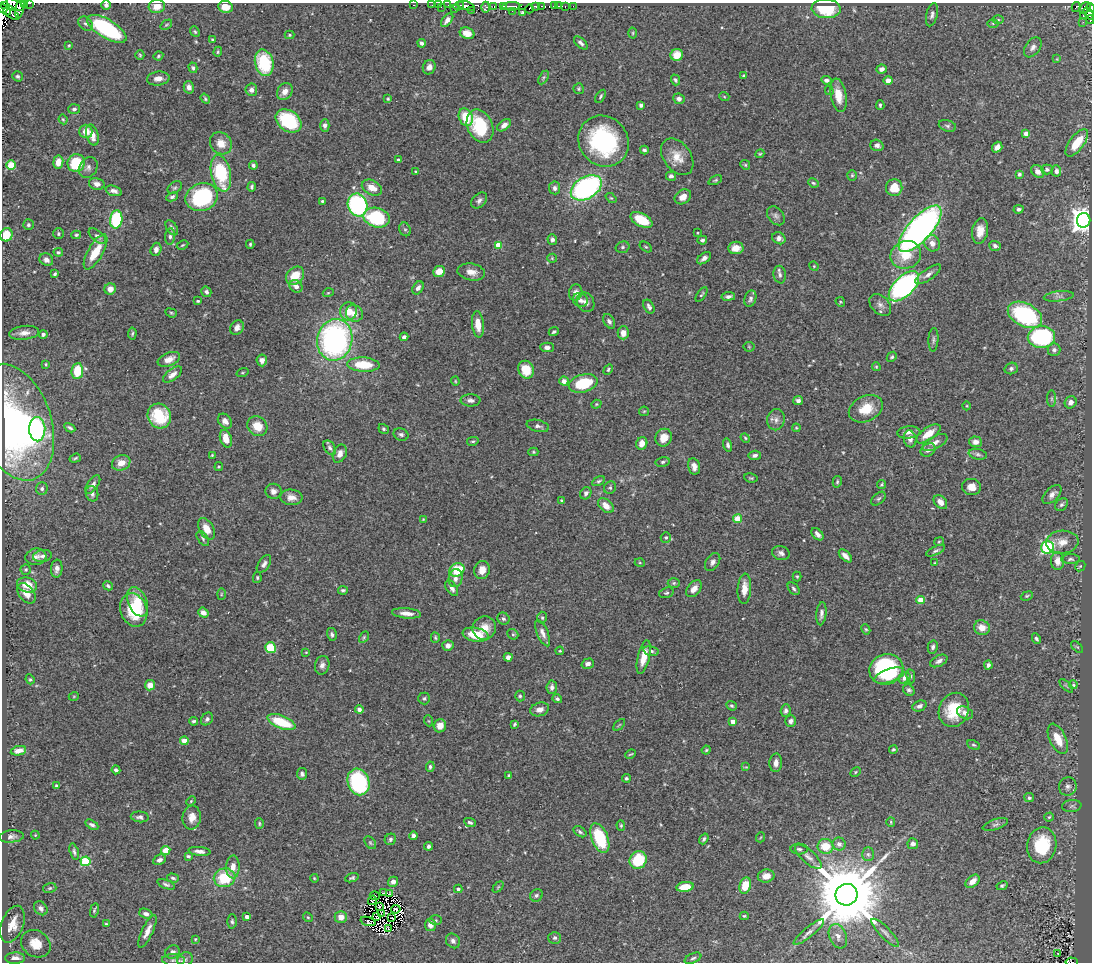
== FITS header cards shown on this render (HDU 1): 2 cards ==
NAXIS1  =                 1090
NAXIS2  =                  960

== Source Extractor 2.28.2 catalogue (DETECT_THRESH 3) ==
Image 1090 x 960 px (HDU 1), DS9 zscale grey, 1 PNG px = 1 image px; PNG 1094 x 964 px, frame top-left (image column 1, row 960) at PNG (2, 3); each listed source drawn as its Kron ellipse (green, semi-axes under 4 px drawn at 4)
Background 0.449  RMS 0.024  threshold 0.0734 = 3 sigma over >= 5 px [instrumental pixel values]
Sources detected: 529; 12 with non-positive FLUX_AUTO (blend fragments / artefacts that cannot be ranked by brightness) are neither listed nor drawn; of the other 517, the 500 brightest by FLUX_AUTO listed and drawn (17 fainter detections omitted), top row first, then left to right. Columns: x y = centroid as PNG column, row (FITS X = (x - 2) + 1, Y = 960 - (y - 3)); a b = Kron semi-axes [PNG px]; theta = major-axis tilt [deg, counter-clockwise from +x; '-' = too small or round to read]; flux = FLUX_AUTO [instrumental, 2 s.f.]
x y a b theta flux
29 3 2 2 - 7.9
15 4 9 4 -32 140
25 4 4 3 - 11
4 5 3 2 - 28
106 5 5 5 - 4.5
414 5 3 2 - 9.3
432 5 2 2 - 3.6
438 5 3 2 - 5.5
448 5 2 2 - 3.2
157 6 8 6 9 18
459 6 5 2 - 38
466 6 9 3 -18 37
503 6 2 2 - 9.2
511 6 9 3 1 15
535 6 3 2 - 38
542 6 3 2 - 30
554 6 3 2 - 4.5
559 6 3 2 - 9.9
565 6 3 2 - 14
573 6 2 2 - 1.9
226 7 7 6 - 21
441 7 4 2 - 8.4
486 7 5 3 - 18
494 7 4 3 - 18
1076 7 5 3 - 26
1085 8 6 5 - 160
1090 8 4 2 - 110
3 9 4 3 - 140
20 9 10 4 78 76
454 9 3 2 - 19
529 9 4 2 - 13
826 9 14 9 -4 70
472 10 2 2 - 3
7 11 4 3 - 58
512 11 2 2 - 18
523 12 4 3 - 2.5
1089 13 7 4 -55 70
12 14 7 3 -31 45
932 15 12 5 76 5.7
1083 15 3 3 - 11
447 20 8 4 52 7.8
998 20 6 4 1 2.6
1090 20 4 3 - 21
1083 22 3 2 - 3.6
993 23 6 4 1 2.1
85 24 8 6 -44 4.6
166 25 6 3 35 2
107 29 22 9 -31 150
195 32 6 4 -50 2.3
467 33 7 5 -20 18
633 33 5 3 - 1.6
290 35 5 4 - 2.2
212 39 4 3 - 1.7
422 43 4 3 - 4.8
581 43 8 4 -42 5.3
69 45 3 2 - 1.7
1033 47 11 7 55 7.6
218 52 5 4 - 2
140 55 4 4 - 2.1
677 55 6 6 - 26
158 56 5 3 - 2.2
1057 59 4 4 - 1.5
264 63 13 9 -76 85
429 67 7 6 - 8.2
193 68 5 4 - 3.5
882 69 5 4 - 6.7
744 75 4 3 - 2.1
18 76 5 5 - 3.2
544 77 7 4 59 2.9
158 79 11 7 6 11
675 80 5 4 - 3.2
826 80 5 4 - 5.5
888 81 4 4 - 10
189 87 6 5 - 7.2
579 89 5 5 - 2.5
251 90 6 6 - 6.3
285 91 9 7 56 12
829 91 4 4 - 2
838 95 17 8 -80 25
601 96 7 3 57 2.6
724 96 5 3 - 1.6
205 99 5 3 - 2.3
388 99 4 3 - 1.8
679 99 6 5 - 6.9
641 105 4 4 - 4.8
880 105 5 3 - 2.8
74 109 6 5 - 3.9
466 117 9 6 -69 46
63 119 5 3 - 2
288 121 14 10 -36 110
325 125 6 4 -89 7.3
504 125 8 5 38 9
480 126 17 12 -65 85
947 126 9 5 -17 4.1
86 131 6 6 - 17
1026 134 4 4 - 18
92 135 11 6 -74 18
603 141 26 24 -49 230
221 143 12 10 -45 18
1077 143 16 7 53 42
877 145 6 5 - 6.4
997 147 6 4 53 9.5
644 150 4 3 - 3.7
760 154 4 4 - 1.8
677 157 20 13 -54 27
398 160 3 3 - 2.5
58 162 6 5 - 21
76 163 9 8 - 69
11 165 5 4 - 69
253 165 4 4 - 4.3
745 165 5 4 - 2.3
88 167 11 8 57 7.8
1047 169 5 5 - 3.2
1038 171 7 5 -40 9.8
1056 171 5 5 - 5.7
416 172 3 3 - 2.4
221 173 18 9 -78 110
1019 174 3 3 - 4.8
852 175 5 4 - 2.4
671 176 5 4 - 5.2
715 180 7 4 25 2.4
813 183 5 3 - 2.3
97 184 8 6 -13 9.3
252 187 4 3 - 2.9
175 188 8 5 37 3.5
372 188 11 7 -26 20
555 188 6 5 - 6
586 188 17 11 31 320
894 188 8 8 - 36
114 191 8 5 -18 7.4
172 197 6 4 26 3.7
202 197 16 13 22 160
683 197 9 6 34 13
611 198 6 4 -42 2.2
479 200 9 6 45 5.9
322 201 4 3 - 2.3
358 205 11 9 -72 230
1018 209 5 4 - 4.4
776 216 10 7 -51 6.1
377 218 13 9 -16 120
116 219 9 6 83 140
642 220 12 6 -28 54
1084 220 7 6 - 1700
28 225 5 5 - 3.6
172 228 8 5 -57 5
405 229 7 5 -66 3.3
920 229 29 11 48 810
980 231 13 8 82 19
697 233 3 2 - 1.5
58 234 5 5 - 2.9
6 235 7 6 - 38
76 235 5 4 - 2.6
97 236 10 5 -39 6.1
170 236 8 5 85 4.6
779 238 7 5 -29 8.9
552 239 5 5 - 4.5
702 240 5 4 - 4
932 243 8 7 - 10
250 244 4 3 - 2.1
182 245 6 4 27 2.1
498 245 4 4 - 26
995 246 6 5 - 5
623 247 7 5 16 3.3
646 247 7 4 -35 2.4
736 248 7 6 - 17
156 249 7 5 73 8.6
58 252 5 4 - 2.4
95 252 20 7 60 42
906 255 16 13 23 42
552 258 5 4 - 1.9
704 258 8 5 36 6.8
46 260 7 6 - 7.6
814 266 5 4 - 1.8
439 271 6 5 - 20
471 272 14 8 -10 14
55 274 4 3 - 3
928 274 15 5 35 8.2
780 275 9 6 -81 5.1
295 276 10 8 45 30
296 286 7 6 - 8.7
904 286 19 10 44 410
418 288 7 5 56 7.2
110 289 6 5 - 12
206 292 5 4 - 5
576 292 8 6 73 9.4
328 293 5 3 - 1.8
701 295 8 4 56 2.9
728 296 7 4 8 5.3
1059 296 15 5 7 6.7
750 299 8 6 72 5.5
580 300 8 6 -28 7.7
198 301 4 3 - 2.3
585 302 10 8 -59 8.6
840 302 5 4 - 1.9
880 305 13 8 -45 9.5
649 307 7 5 -61 5
348 311 9 8 - 22
171 313 6 4 -21 2.3
354 313 9 8 - 12
1025 315 18 11 -27 190
609 321 8 5 -58 5.6
478 324 13 6 -84 22
237 328 7 6 - 9.1
554 332 5 4 - 2.9
24 333 15 7 7 12
132 333 6 4 86 2.6
623 333 6 5 - 13
43 334 4 4 - 5.3
404 337 4 4 - 5
1041 337 14 11 2 210
335 340 21 17 77 430
933 340 12 5 88 4.2
547 347 7 5 -2 5.9
749 347 5 5 - 2.2
1054 350 6 6 - 4.6
892 357 6 4 44 3.2
169 359 12 6 22 15
262 360 6 5 - 7.2
46 364 3 3 - 1.9
363 365 16 7 -2 50
876 367 4 3 - 2
1011 368 7 5 18 4.2
608 369 6 4 60 2.2
526 370 9 8 - 37
77 371 8 6 82 54
242 373 6 3 18 1.7
172 375 11 5 38 9.9
455 381 4 4 - 1.6
564 381 4 4 - 11
583 383 15 9 15 71
1052 399 8 4 -90 3.2
470 400 10 6 -1 6.3
798 401 5 4 - 5.8
1071 402 6 5 - 7.3
596 404 5 4 - 1.9
967 406 4 3 - 1.3
866 409 18 12 25 35
644 411 5 4 - 1.7
159 416 13 11 -56 77
776 420 10 9 - 8.9
225 421 8 6 -51 8.3
15 422 60 36 -72 490
257 426 10 9 - 26
538 426 11 6 -13 6.3
70 428 6 3 -28 3.5
796 428 4 3 - 1.8
37 429 12 8 -88 110
384 429 5 4 - 2.6
909 432 11 6 4 8
928 434 14 6 35 25
401 435 8 6 -22 4.2
664 438 9 8 - 21
745 438 5 4 - 1.9
226 439 9 5 -73 22
910 439 8 6 -79 7.5
473 441 6 4 13 2.5
935 442 13 6 27 8.9
975 442 6 5 - 10
642 443 6 5 - 15
728 445 6 4 -74 4.6
330 448 8 5 -58 4.8
928 450 8 6 34 6.5
533 452 5 4 - 2.3
340 454 9 6 65 9.1
978 454 9 5 -12 4.7
212 455 3 2 - 1.5
755 455 6 4 9 5.1
75 458 6 3 20 2.2
663 462 7 5 12 3.3
121 463 9 7 21 19
694 466 8 6 -77 10
219 467 4 4 - 2
751 478 7 4 -10 2.4
599 481 7 4 32 3.1
837 482 6 4 76 2.4
93 485 10 5 56 8
881 485 5 3 - 2.1
971 487 9 8 - 15
610 488 6 5 - 3.5
42 489 6 6 - 3.8
273 491 8 7 - 7.6
586 493 6 5 - 5.2
92 494 7 6 - 6
1052 494 12 6 45 9.6
291 497 11 8 -5 11
878 499 8 5 43 3.4
561 500 3 2 - 1.8
940 502 8 6 -50 11
1061 505 7 5 43 3.8
606 506 9 6 -41 17
423 519 4 4 - 1.5
737 519 4 4 - 36
206 529 12 7 -60 20
817 534 7 4 -48 7
666 537 5 5 - 2.8
203 538 8 5 -55 3.4
939 542 5 3 - 1.7
1062 542 16 11 5 19
1048 547 6 6 - 170
936 551 10 4 25 3.9
781 553 9 7 -16 6.2
42 556 9 6 9 5.9
845 556 8 4 -44 9.4
36 557 10 8 7 7.7
1070 559 9 5 1 3.7
1057 561 9 6 89 14
713 562 10 6 57 6.7
640 563 5 3 - 1.7
935 563 4 4 - 1.4
264 564 10 5 55 5.7
1080 566 6 4 43 1.9
57 569 9 5 84 7.5
26 570 5 5 - 2.5
457 570 8 6 25 53
482 570 9 7 75 15
797 577 5 4 - 2.2
257 578 5 4 - 2.5
455 578 9 7 80 9.5
674 583 6 5 - 2.8
27 585 10 7 -16 24
108 586 5 4 - 3
452 588 9 5 -57 7.1
694 589 10 6 49 11
744 589 15 6 86 23
794 589 7 5 -51 3.6
343 590 5 4 - 3.3
26 593 12 7 -52 12
666 593 7 5 17 3.3
221 594 6 4 89 1.9
1027 596 6 4 21 2.4
921 600 4 4 - 22
138 602 15 9 -67 31
134 610 17 13 -69 84
203 613 5 4 - 9.6
406 613 15 5 -5 13
821 614 11 5 85 7.1
542 618 6 4 -87 3
503 619 6 5 - 4.1
484 628 12 11 - 22
982 628 8 7 - 17
866 629 5 4 - 2.1
543 633 14 5 -67 9.3
332 634 6 5 - 4.1
513 634 6 5 - 2.4
476 635 13 7 -10 39
364 637 6 4 61 2.2
435 638 5 4 - 2.6
1036 638 5 3 - 3.3
448 646 5 5 - 7.3
933 647 6 5 - 4.2
1077 647 7 4 -43 2.4
270 648 5 5 - 52
560 651 4 4 - 1.6
651 651 8 4 -13 3.9
306 652 3 3 - 1.4
508 657 4 4 - 6.9
644 657 17 6 77 22
939 661 9 5 27 6
588 664 6 5 - 7.2
322 665 9 7 77 7.5
988 665 4 4 - 5.9
886 669 17 15 19 170
889 675 15 6 19 42
911 676 7 3 -82 2.5
905 678 6 5 - 8.9
30 679 5 4 - 2.3
150 685 5 5 - 15
1073 685 4 3 - 2.1
1066 686 8 3 -45 2.4
552 687 6 5 - 6.1
909 690 6 5 - 3.8
74 696 5 3 - 1.5
520 696 5 4 - 2.8
424 698 6 6 - 3.3
557 699 5 4 - 3.4
732 706 5 4 - 2.6
919 706 7 5 23 6.2
359 709 4 4 - 4.9
540 709 9 6 16 10
954 710 17 14 67 56
786 711 6 5 - 5.7
965 713 8 6 -26 7.5
207 719 7 5 50 4.7
194 721 4 3 - 3.2
429 721 5 3 - 1.5
791 721 6 5 - 5.9
281 722 15 6 -21 63
733 722 4 4 - 13
514 724 4 3 - 2.3
619 725 7 3 45 2
440 726 6 6 - 17
1058 739 16 8 -65 27
184 741 4 4 - 27
973 745 7 4 -25 2.5
893 749 4 3 - 2.3
706 750 4 4 - 2.1
18 751 8 4 11 13
631 754 6 3 26 1.9
776 763 9 6 87 10
430 767 5 4 - 4.1
746 767 4 4 - 1.8
116 770 4 3 - 3.4
855 772 5 4 - 2
302 774 6 5 - 4.6
509 776 4 3 - 3.7
626 778 4 4 - 3.1
358 782 13 10 -70 190
57 785 4 3 - 2.5
1068 786 9 9 - 6.5
1029 798 5 4 - 3.9
191 801 5 3 - 1.8
1072 806 10 6 6 4.6
140 817 9 5 -5 5.3
192 817 12 9 83 18
1049 817 4 4 - 2.1
470 822 6 3 -25 3
891 822 5 4 - 2
259 823 5 4 - 2.2
995 824 13 5 19 5.2
92 825 7 4 -30 4.5
621 825 5 4 - 2.4
580 832 7 4 -34 3.8
35 835 4 4 - 1.5
11 836 12 6 6 6.4
413 836 4 4 - 5.9
761 837 5 3 - 1.3
600 838 15 8 -67 94
390 839 6 5 - 4
704 839 6 3 53 3.2
370 843 7 5 -51 2.7
839 844 7 6 - 6.7
913 844 5 5 - 7.5
1042 845 18 14 79 87
428 846 4 3 - 4.8
826 846 8 7 - 38
799 849 9 5 -3 4.4
166 850 4 4 - 26
199 851 11 4 -6 7.8
74 852 8 4 -75 4.1
868 854 7 6 - 4.1
188 856 4 3 - 3.4
808 857 17 6 -41 10
159 860 7 5 26 5.1
638 860 9 8 - 64
86 861 5 5 - 100
233 867 11 7 87 13
766 876 8 6 12 14
173 878 6 3 -16 3
225 878 11 9 9 68
314 878 4 3 - 1.5
352 878 7 4 16 3.2
972 881 8 5 41 13
393 882 5 5 - 7.8
166 884 9 4 -22 4
745 886 8 5 71 37
1002 886 6 4 28 2.9
498 887 6 4 46 2
685 887 9 5 8 27
50 888 6 5 - 3
458 889 4 4 - 5.7
384 893 4 2 - 1.4
389 894 3 3 - 7.9
536 895 6 6 - 3.7
846 895 11 10 - 23000
375 896 5 2 - 2.2
372 900 5 3 - 2
379 906 3 2 - 2.3
41 908 8 6 -47 7
396 909 5 2 - 2.4
94 910 7 4 80 3.1
146 914 7 5 -23 7.2
381 914 3 2 - 1.4
744 916 4 3 - 2
247 917 4 3 - 7.5
308 917 5 4 - 2
341 917 6 6 - 11
377 917 4 2 - 1.5
392 918 2 2 - 1.6
436 920 6 5 - 2.4
232 921 7 4 -89 3.2
368 921 8 4 -18 1.7
12 924 19 11 70 30
106 924 4 3 - 1.7
430 925 6 5 - 8.4
388 928 3 2 - 1.4
147 931 18 5 65 13
809 932 19 5 39 8.5
885 933 19 5 -45 8.2
838 936 13 8 -68 11
555 938 6 6 - 3.8
195 939 4 3 - 1.8
453 941 8 6 -48 5.7
36 944 15 13 -34 30
172 952 7 6 - 6.8
1058 953 3 2 - 2.3
15 958 10 5 0 13
693 958 9 4 23 3.6
173 960 11 5 -2 5.6
185 960 8 6 33 5
1072 962 6 2 -4 48
At the frame edge (FLAGS 8, measured only in part): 11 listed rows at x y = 29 3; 15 4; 25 4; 106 5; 226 7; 1090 8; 3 9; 1089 13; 1090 20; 6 235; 1072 962
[17 fainter detections neither listed nor drawn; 12 non-positive-flux detections neither listed nor drawn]